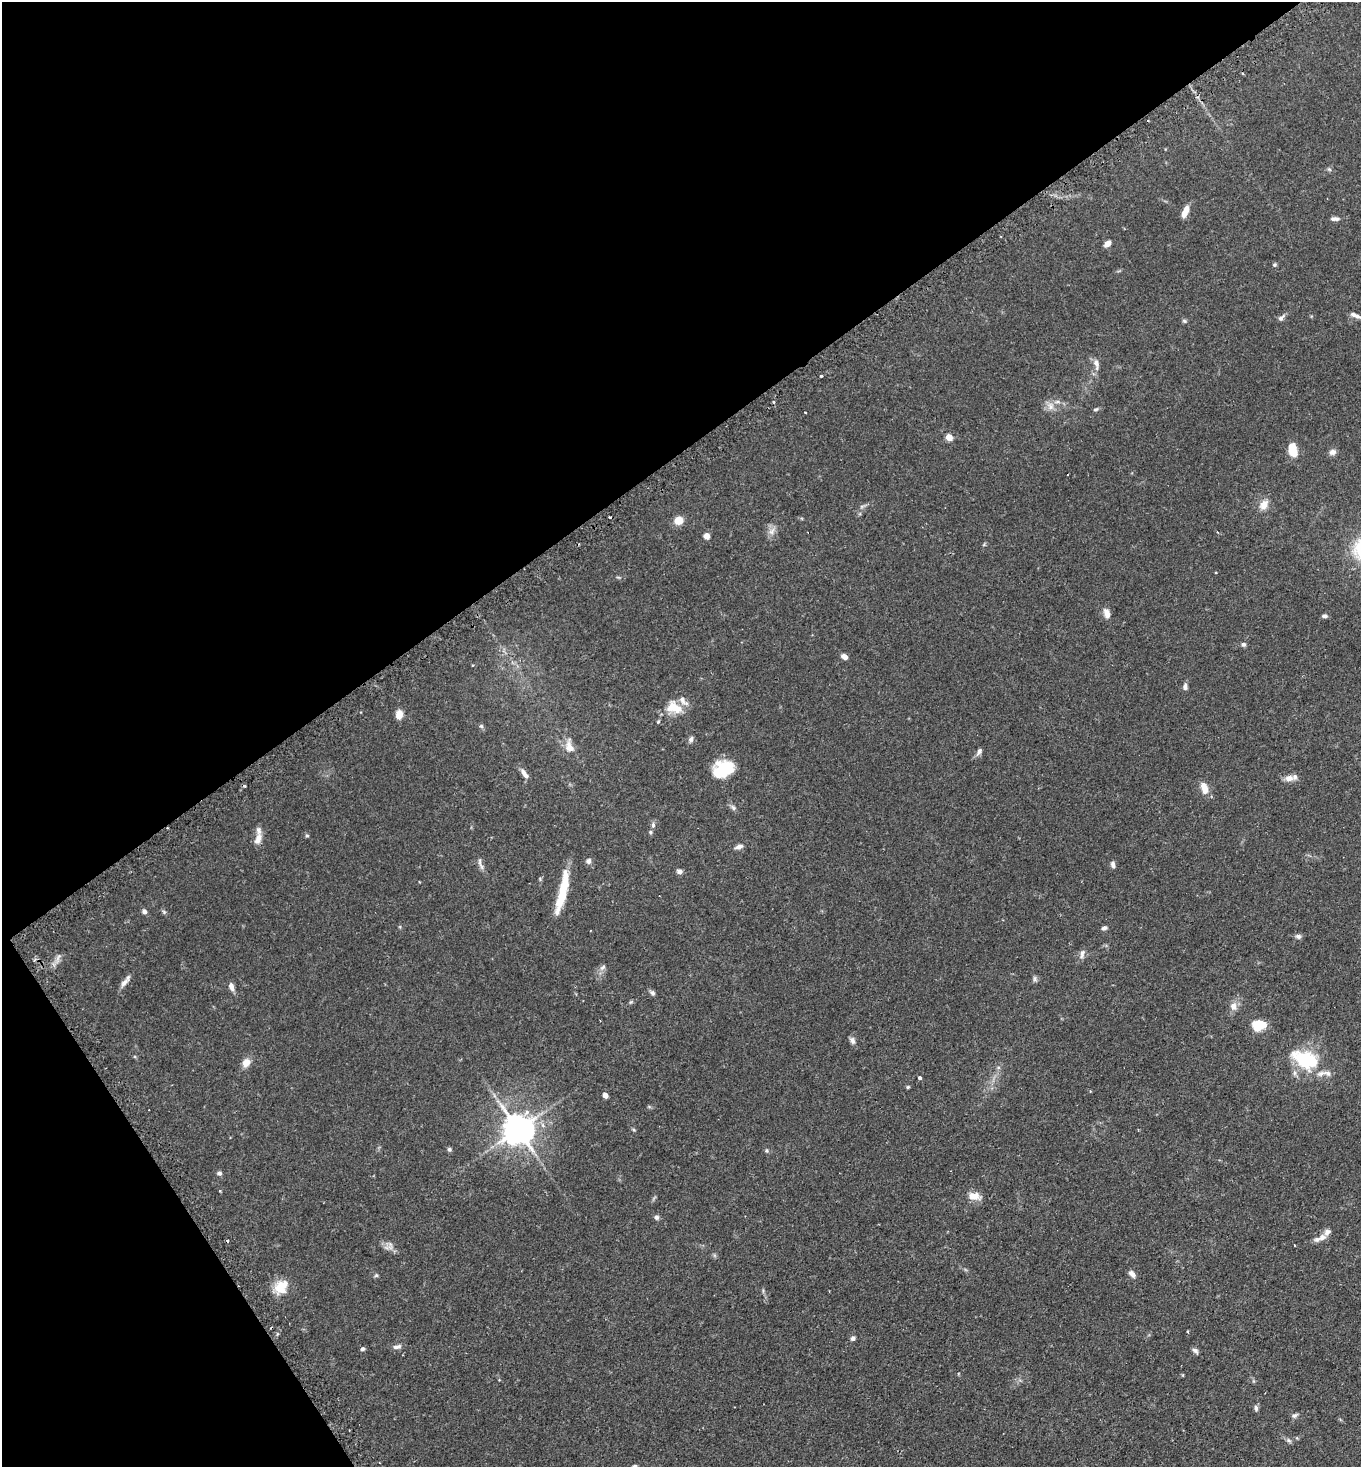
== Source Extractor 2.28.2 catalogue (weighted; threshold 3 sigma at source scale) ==
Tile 5 of 4 x 4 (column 1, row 2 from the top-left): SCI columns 188-1546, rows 2979-4443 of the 5949 x 5957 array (HDU 1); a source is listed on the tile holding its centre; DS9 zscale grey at full resolution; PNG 1363 x 1469 px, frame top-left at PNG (2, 2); no overlay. Shown black and unused: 36% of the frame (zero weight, under 2 of 3 exposures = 4% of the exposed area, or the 3 px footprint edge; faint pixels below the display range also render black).
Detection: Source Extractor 2.28.2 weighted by HDU 2 'WHT'; one run over the whole footprint, this tile lists its part. Background 0.131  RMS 0.0059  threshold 0.0263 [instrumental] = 3 sigma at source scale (4.5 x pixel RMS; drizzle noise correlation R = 1.50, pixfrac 1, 0.05/0.05 arcsec/px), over >= 5 px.
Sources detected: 109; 2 inside a brighter object's white glare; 3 cosmic-ray / hot-pixel residue — not listed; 7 inside a brighter listed object's ellipse — not listed separately; the other 97 listed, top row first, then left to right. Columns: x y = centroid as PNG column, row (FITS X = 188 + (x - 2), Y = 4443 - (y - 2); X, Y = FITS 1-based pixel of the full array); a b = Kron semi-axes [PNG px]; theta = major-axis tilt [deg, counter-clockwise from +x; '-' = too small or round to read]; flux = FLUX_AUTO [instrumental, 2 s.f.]
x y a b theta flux
1329 169 6 4 -43 0.86
1185 212 13 6 68 5.6
1335 219 11 5 -2 1.9
1001 236 2 2 - 0.48
1107 244 7 5 46 3.6
1274 265 6 5 - 0.89
1357 316 11 6 -27 1.9
1281 318 9 6 48 1.7
1184 321 6 5 - 0.88
1096 364 18 7 -81 3.3
821 376 3 3 - 0.98
773 402 3 2 - 0.85
1050 406 12 10 -77 4.1
1096 409 7 4 18 0.88
949 437 5 4 - 12
1293 450 15 9 -78 8.9
1333 452 8 7 - 2.4
1264 505 13 9 55 5.3
678 520 8 7 - 7.8
772 531 11 8 62 3.2
706 536 7 6 - 2.8
984 544 6 3 72 0.63
1216 573 3 2 - 0.46
618 577 6 3 -18 0.64
1107 613 13 7 -73 3.4
1324 616 6 5 - 1.4
1243 644 6 5 - 1.4
844 657 7 5 -35 3.4
1185 687 8 6 -89 1.9
673 707 17 12 -25 11
399 714 10 7 88 4.7
658 722 5 4 - 0.63
481 726 5 5 - 0.95
691 739 8 6 71 1.6
569 746 19 11 -78 5.9
979 751 10 5 59 2
723 767 26 14 33 17
524 773 15 6 -56 3.2
1289 778 11 7 4 3.8
245 786 5 3 - 0.7
1204 788 14 8 -74 6.2
733 808 9 6 -50 1.4
653 825 7 5 90 1.4
650 832 5 5 - 0.87
307 836 6 4 -1 0.65
258 839 15 8 68 4.3
739 847 11 5 15 2.2
588 861 7 7 - 1.7
480 862 14 4 -90 1.8
1113 865 8 5 -77 1.9
679 871 7 6 - 1.8
540 879 5 5 - 0.66
564 887 38 10 79 17
144 911 6 5 - 1.8
164 912 6 4 -46 0.92
1104 928 6 5 - 1.7
1298 936 8 6 -25 1.5
1082 954 15 6 72 2.3
58 959 19 5 69 2.7
603 967 11 4 45 1.8
1035 979 8 6 -76 1.3
125 981 18 5 53 3
231 987 10 6 -71 2.7
652 993 8 6 -41 1.5
631 1002 6 4 70 0.67
1233 1006 12 9 -87 3.8
1259 1025 15 10 9 13
852 1040 10 6 -62 2
1306 1059 26 15 -21 39
246 1062 9 8 - 5.2
920 1078 3 3 - 3.1
908 1087 5 4 - 0.63
605 1095 4 4 - 4.8
518 1129 10 9 - 1000
634 1130 5 4 - 0.68
449 1149 5 5 - 1.2
766 1151 6 5 - 0.91
219 1173 6 6 - 1.4
220 1190 3 3 - 0.74
974 1196 16 9 -9 5.9
656 1217 6 6 - 1.5
1322 1237 10 8 12 2.7
1295 1245 3 3 - 2.1
390 1247 11 7 -14 2.9
714 1255 6 4 -71 0.81
1132 1274 10 6 -45 2.6
376 1275 6 5 - 0.87
281 1287 20 14 46 10
1187 1332 3 2 - 0.73
853 1338 6 5 - 1.6
397 1347 12 6 10 2.2
362 1349 5 5 - 1.2
1195 1351 9 6 -44 1.5
1256 1408 9 5 -84 1.4
1294 1415 9 6 17 1.5
1289 1441 9 5 -41 1.3
634 1466 7 5 8 1.2
Isophote crosses this tile's border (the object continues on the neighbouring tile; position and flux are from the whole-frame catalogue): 2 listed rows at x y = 1357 316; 634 1466